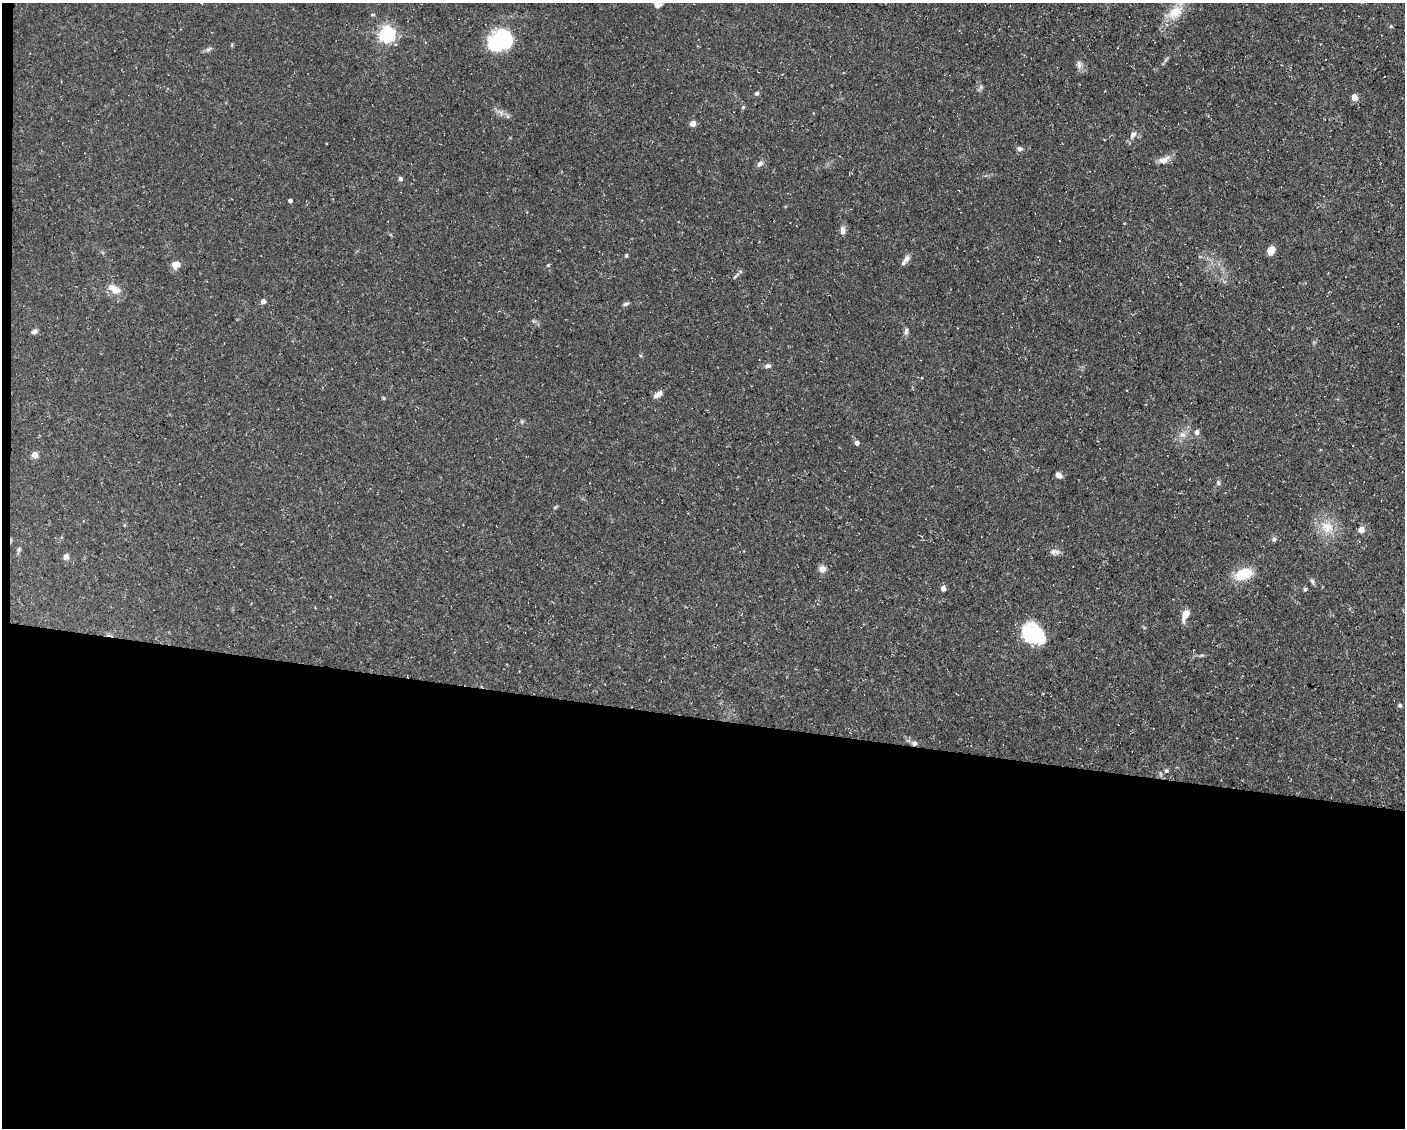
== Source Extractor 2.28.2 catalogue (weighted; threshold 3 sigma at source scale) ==
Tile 10 of 3 x 4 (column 1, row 4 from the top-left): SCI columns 218-1620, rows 1-1126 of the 4534 x 4503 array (HDU 1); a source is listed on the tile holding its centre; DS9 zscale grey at full resolution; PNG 1407 x 1130 px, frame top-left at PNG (2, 3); no overlay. Shown black and unused: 37% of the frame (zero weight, under 3 of 5 exposures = <1% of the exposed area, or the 3 px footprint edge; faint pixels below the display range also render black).
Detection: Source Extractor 2.28.2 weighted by HDU 2 'WHT'; one run over the whole footprint, this tile lists its part. Background 0.0997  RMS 0.005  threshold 0.0225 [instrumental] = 3 sigma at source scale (4.5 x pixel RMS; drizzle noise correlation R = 1.50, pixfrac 1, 0.05/0.05 arcsec/px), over >= 5 px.
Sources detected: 57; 1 inside a brighter object's white glare — not listed; the other 56 listed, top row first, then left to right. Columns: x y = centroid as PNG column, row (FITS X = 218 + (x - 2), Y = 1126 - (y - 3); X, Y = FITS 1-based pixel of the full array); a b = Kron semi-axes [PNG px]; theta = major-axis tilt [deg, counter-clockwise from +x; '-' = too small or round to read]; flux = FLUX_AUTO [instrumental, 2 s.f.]
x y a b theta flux
657 4 10 6 -46 3.3
1175 12 25 15 40 11
387 34 6 6 - 160
500 39 12 10 37 90
209 49 9 5 27 1.2
1079 64 12 6 -84 2.1
981 87 7 6 - 1.2
757 93 5 5 - 1
1354 97 7 6 - 3.2
743 107 5 4 - 0.6
501 113 7 6 - 1.7
693 124 4 4 - 6
1133 134 11 7 41 2.3
1020 149 7 7 - 1.4
1164 160 17 8 25 3.8
760 163 9 6 49 1.9
400 179 5 5 - 1.1
290 201 4 4 - 1.6
843 230 9 6 89 2.4
1271 250 10 7 57 3.5
626 256 5 4 - 0.65
907 259 12 8 49 2.3
176 264 9 7 17 4.2
548 265 5 4 - 0.55
736 276 14 3 45 0.99
114 289 20 10 -29 5.7
263 301 6 6 - 1.5
626 304 8 4 19 0.97
906 331 11 5 83 1.4
34 332 8 6 22 1.6
768 366 7 5 13 1.5
658 394 10 6 32 3.2
383 398 6 4 -71 0.48
522 421 6 4 19 0.72
1197 432 7 6 - 1.5
1182 435 9 8 - 2.7
857 443 5 4 - 1.8
35 455 5 4 - 6.5
1059 475 8 6 -35 2.2
1218 483 7 5 -82 0.94
1327 527 20 16 -36 10
1361 530 5 4 - 6.7
1274 539 7 5 59 1
19 550 7 4 71 0.9
1053 552 10 7 19 2
66 557 7 6 - 2.1
822 569 9 9 - 2.5
1244 574 18 11 19 15
1312 581 8 5 -61 1
943 589 4 4 - 3.2
1305 590 5 4 - 0.83
1186 614 11 7 64 5.1
1030 637 21 15 -88 32
1400 705 5 5 - 1
914 743 7 6 - 1.6
1166 770 5 5 - 0.75
Overlapping masked pixels (flux is a lower limit): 1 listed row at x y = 914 743
Isophote crosses this tile's border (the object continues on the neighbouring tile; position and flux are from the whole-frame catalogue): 2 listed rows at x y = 657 4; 1175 12